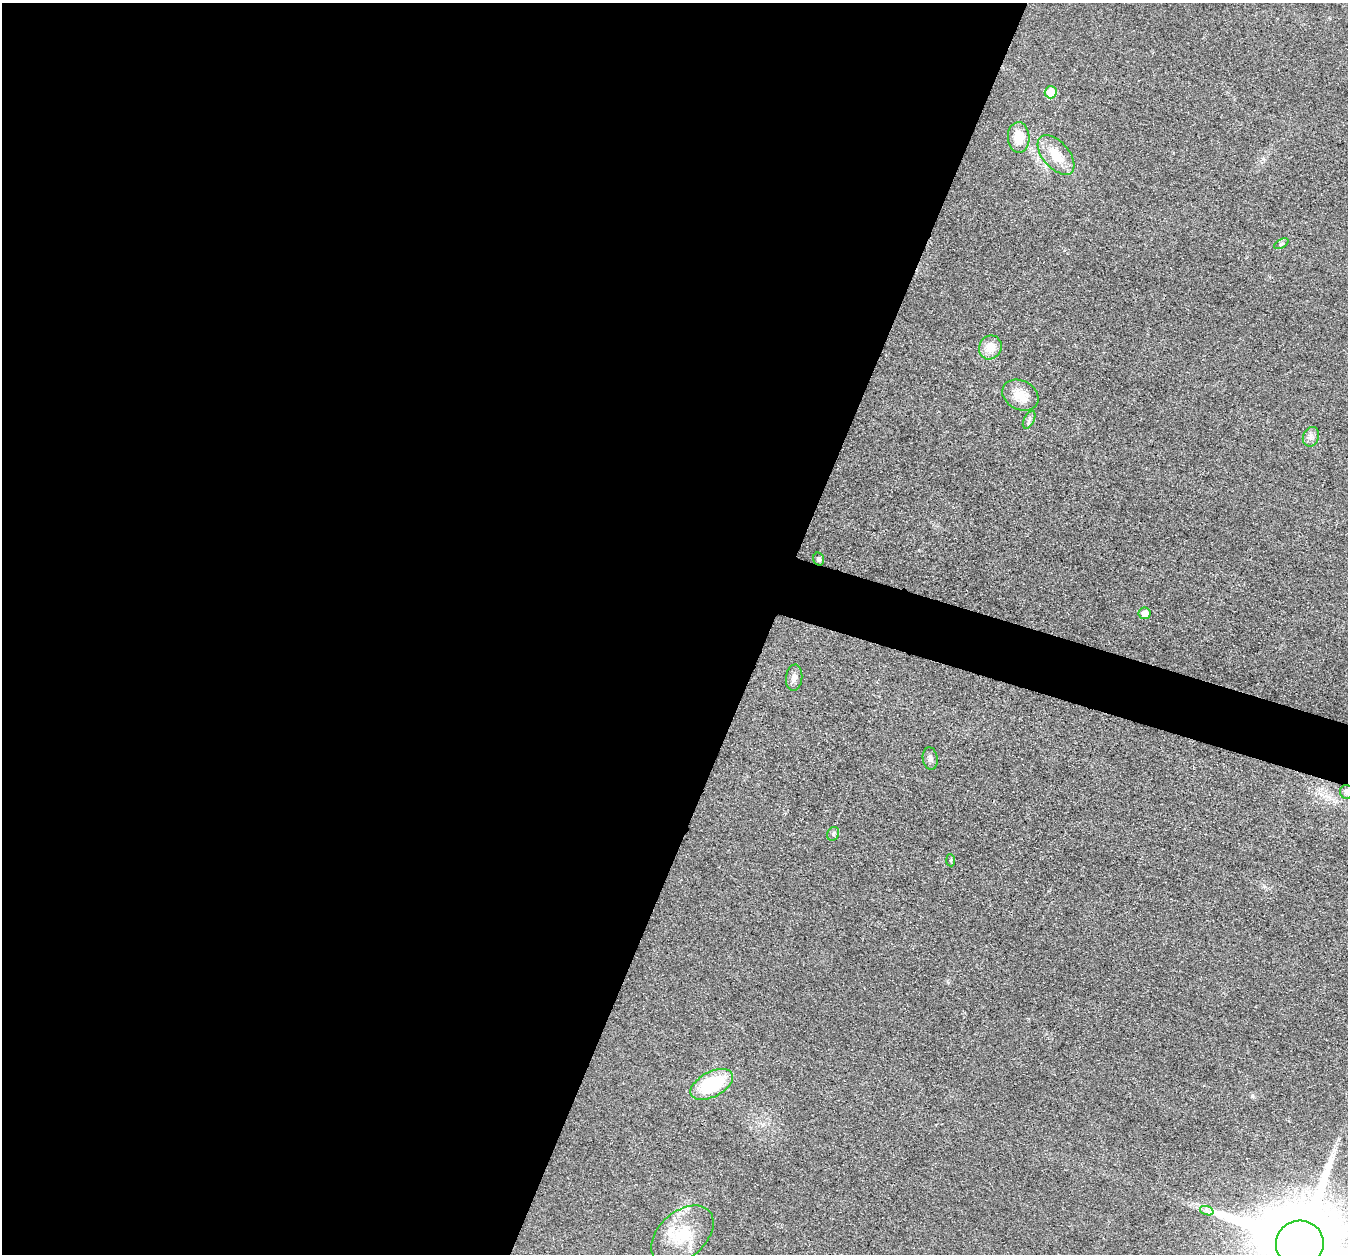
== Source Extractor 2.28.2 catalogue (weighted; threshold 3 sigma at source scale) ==
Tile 5 of 4 x 4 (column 1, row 2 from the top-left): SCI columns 3-1348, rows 2639-3890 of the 5390 x 5407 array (HDU 1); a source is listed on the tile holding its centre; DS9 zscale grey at full resolution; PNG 1350 x 1256 px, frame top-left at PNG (2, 3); each listed source drawn as its Kron ellipse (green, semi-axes under 4 px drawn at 4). Shown black and unused: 59% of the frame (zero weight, under 3 of 4 exposures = <1% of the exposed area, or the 3 px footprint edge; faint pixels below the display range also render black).
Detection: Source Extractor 2.28.2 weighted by HDU 2 'WHT'; one run over the whole footprint, this tile lists its part. Background 0.0314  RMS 0.0049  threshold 0.0219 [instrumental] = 3 sigma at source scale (4.5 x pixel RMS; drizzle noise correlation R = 1.50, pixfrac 1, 0.05/0.05 arcsec/px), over >= 5 px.
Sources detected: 19; all 19 listed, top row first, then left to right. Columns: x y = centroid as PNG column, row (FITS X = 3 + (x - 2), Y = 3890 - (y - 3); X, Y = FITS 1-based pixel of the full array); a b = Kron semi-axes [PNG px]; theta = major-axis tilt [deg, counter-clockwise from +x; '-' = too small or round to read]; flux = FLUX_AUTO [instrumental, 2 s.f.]
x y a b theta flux
1051 92 6 6 - 12
1019 137 15 11 -88 9.3
1056 155 24 13 -49 11
1281 244 7 4 31 0.86
990 347 12 11 - 7.3
1020 395 19 14 -29 8.6
1029 420 10 5 63 1.4
1311 437 10 8 69 2.3
819 559 6 5 - 1.1
1145 613 6 6 - 3.9
794 678 13 8 84 2.3
930 758 11 7 -82 2.1
1347 792 7 6 - 2.4
833 834 7 5 65 1
951 860 6 4 -85 0.7
712 1084 23 12 28 30
1207 1211 7 4 -19 1.2
682 1235 36 23 41 22
1300 1244 24 23 - 8800
Isophote crosses this tile's border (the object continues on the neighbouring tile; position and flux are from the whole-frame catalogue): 2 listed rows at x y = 1347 792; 1300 1244
Unlisted compact peaks at least as high as the median listed source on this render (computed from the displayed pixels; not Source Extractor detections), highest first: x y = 1252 1096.